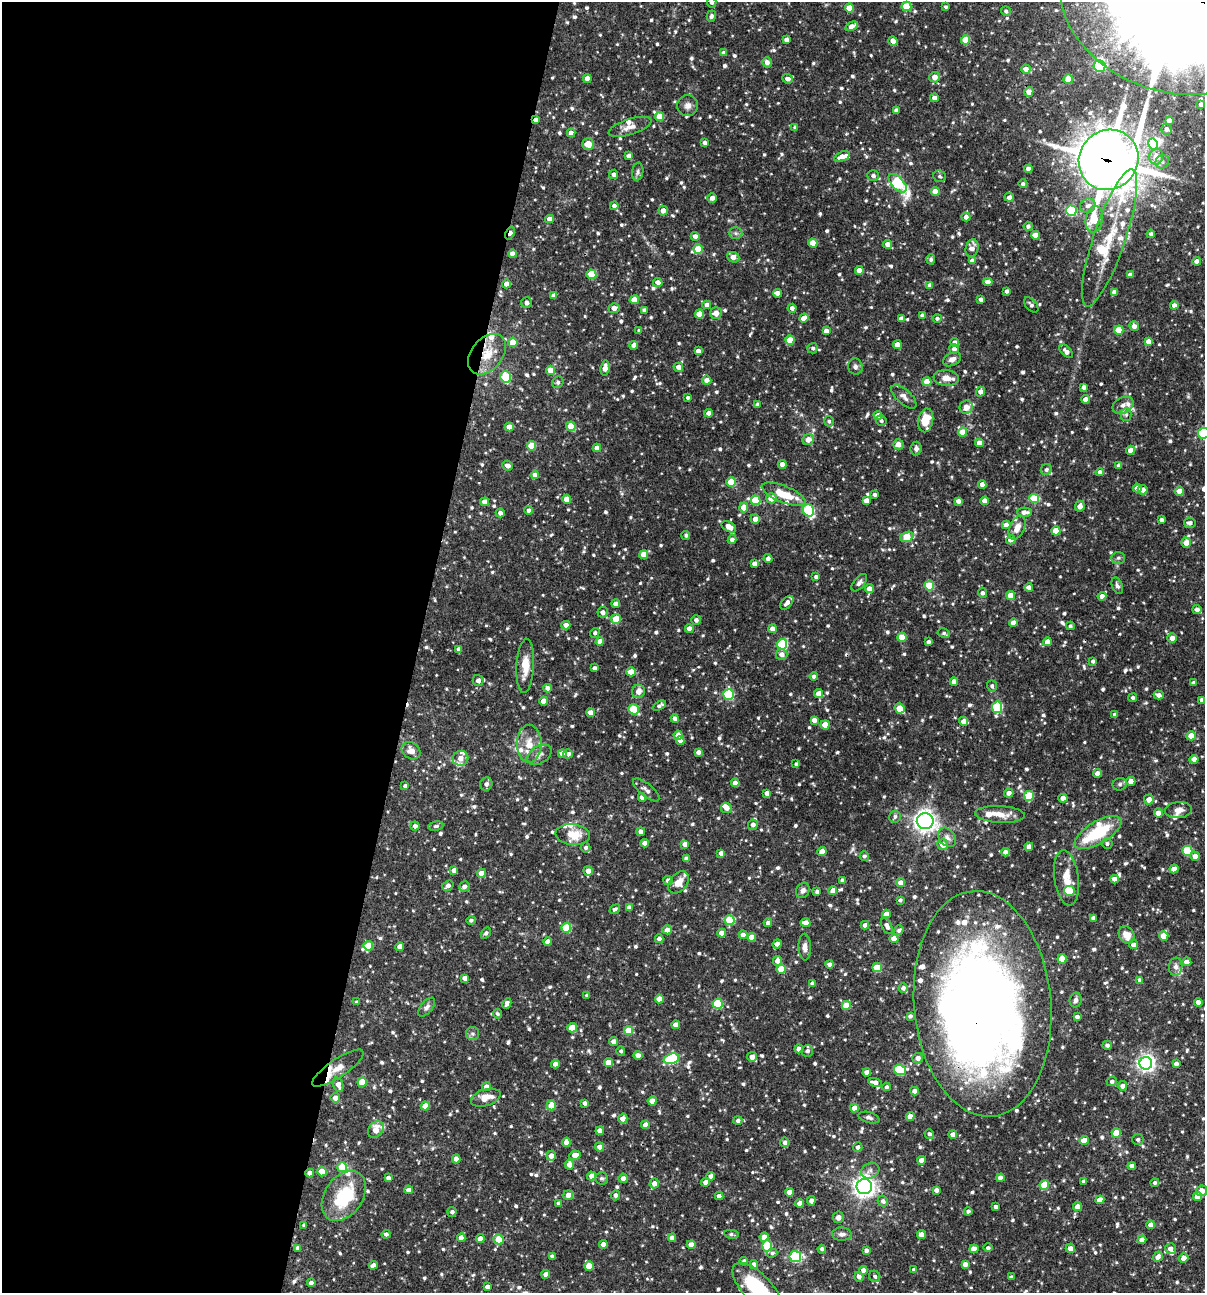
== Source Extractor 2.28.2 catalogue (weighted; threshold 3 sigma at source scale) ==
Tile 5 of 4 x 4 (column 1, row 2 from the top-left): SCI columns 250-1452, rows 2585-3875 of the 5187 x 5168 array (HDU 1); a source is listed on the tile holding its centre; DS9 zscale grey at full resolution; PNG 1207 x 1295 px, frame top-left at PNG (2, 2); each listed source drawn as its Kron ellipse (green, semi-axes under 4 px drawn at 4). Shown black and unused: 35% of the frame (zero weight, under 3 of 4 exposures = <1% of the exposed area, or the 3 px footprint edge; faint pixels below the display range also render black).
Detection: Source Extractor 2.28.2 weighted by HDU 2 'WHT'; one run over the whole footprint, this tile lists its part. Background 0.0862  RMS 0.0039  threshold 0.0174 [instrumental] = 3 sigma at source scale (4.5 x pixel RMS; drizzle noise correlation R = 1.50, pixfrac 1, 0.05/0.05 arcsec/px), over >= 5 px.
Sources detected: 972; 5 inside a brighter object's white glare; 4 cosmic-ray / hot-pixel residue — neither listed nor drawn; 35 inside a brighter listed object's ellipse — not listed separately; of the other 928, all 500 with FLUX_AUTO >= 0.792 (the completeness limit of this list) listed and drawn (428 fainter detections not listed), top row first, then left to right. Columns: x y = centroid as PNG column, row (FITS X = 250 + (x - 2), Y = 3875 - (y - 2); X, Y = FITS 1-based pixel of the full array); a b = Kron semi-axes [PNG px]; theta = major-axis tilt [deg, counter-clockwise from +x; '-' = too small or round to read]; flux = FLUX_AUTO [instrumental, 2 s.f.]
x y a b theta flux
712 2 5 5 - 1.1
1173 5 115 86 -18 14000
907 6 5 4 - 11
946 7 3 3 - 0.8
850 8 4 4 - 7
1006 11 5 4 - 0.99
711 16 6 4 74 0.92
852 26 6 4 26 3.2
786 40 4 4 - 1.9
965 40 4 4 - 8.3
893 41 5 4 - 2.1
724 53 4 4 - 2.3
767 62 5 4 - 2
1100 66 6 6 - 28
1026 69 5 4 - 2.9
934 77 5 5 - 3
587 78 4 4 - 3.6
787 79 5 4 - 1.8
1068 79 4 4 - 5.4
1029 92 5 4 - 2.9
934 98 4 4 - 2.5
1201 104 4 4 - 1.3
688 105 10 10 - 2.1
896 110 4 4 - 1.3
659 116 5 4 - 6.5
536 120 4 3 - 2.2
1169 120 4 4 - 1.5
630 127 22 8 17 3
795 127 4 4 - 0.85
1167 129 5 5 - 1.4
571 133 4 4 - 3
705 143 4 4 - 1.5
588 144 6 6 - 4.6
1153 144 6 4 -61 18
629 156 4 4 - 2.5
842 156 8 5 20 2.9
1156 157 8 7 - 4
1109 160 31 29 50 1000
1162 162 7 6 - 1.2
1028 169 4 4 - 2.6
638 172 9 5 81 1
614 174 5 4 - 1.8
873 176 6 5 - 1.2
940 176 6 5 - 0.85
898 183 11 6 -47 40
1023 184 4 4 - 0.93
935 191 4 4 - 4.8
1009 197 4 4 - 1.9
712 198 5 4 - 2
614 206 4 4 - 1.5
1088 206 8 7 - 2
663 210 5 4 - 2.5
1071 211 5 5 - 29
966 217 4 4 - 1.8
549 219 4 4 - 2.9
1094 219 13 8 79 12
1028 226 4 4 - 1.1
510 233 7 4 70 2.4
736 233 7 6 - 1
1151 234 4 4 - 1
1035 235 4 4 - 2.9
695 236 4 4 - 1.7
1110 238 72 16 71 21
813 243 4 4 - 5.6
888 244 4 4 - 2.2
972 248 9 6 75 2.3
698 249 4 4 - 9.4
512 254 4 4 - 2.9
733 257 6 5 - 3
931 259 5 4 - 0.92
972 261 4 4 - 2.5
1197 261 4 4 - 2.2
859 270 4 4 - 3.4
591 274 5 5 - 14
1130 275 4 4 - 2.7
658 282 4 4 - 2.3
988 282 4 4 - 3
506 284 4 4 - 2.4
930 285 4 4 - 2.2
1007 291 4 4 - 1.1
1114 292 4 4 - 1.8
777 293 4 4 - 2.4
554 296 4 4 - 2.5
981 299 4 3 - 0.97
634 300 4 4 - 5.4
527 303 5 5 - 1.6
707 305 4 4 - 2.4
1031 305 9 5 -46 1
1174 305 4 4 - 2.2
614 308 5 4 - 2.7
792 308 4 4 - 1.5
644 310 4 4 - 1.2
716 313 6 5 - 3.1
699 314 4 4 - 5.6
922 316 4 4 - 1.6
804 318 4 4 - 3.6
937 318 4 4 - 1.1
901 319 4 4 - 1.9
1134 326 5 4 - 1.7
1119 330 4 4 - 10
639 331 4 4 - 0.98
826 331 4 4 - 2.8
790 340 4 4 - 6.9
1148 341 4 4 - 2.8
513 342 4 4 - 6.9
955 342 4 4 - 1.4
634 345 4 4 - 2.4
897 345 4 4 - 4.4
813 348 5 5 - 0.98
954 349 5 5 - 1.5
698 351 4 4 - 2
1066 351 8 5 -45 1.7
487 354 23 15 50 9.1
952 359 9 6 27 2
678 367 5 4 - 2.6
855 367 8 7 - 1.3
605 368 8 4 83 3.2
550 370 4 4 - 6.5
506 377 5 5 - 19
946 378 13 8 -6 3
707 380 4 4 - 2.7
558 382 6 5 - 0.84
927 382 4 4 - 5.8
1084 387 4 4 - 1.5
981 392 5 4 - 2.6
904 397 16 7 -43 2.1
688 398 3 3 - 0.8
1085 399 4 4 - 2.4
757 405 4 4 - 1.3
1123 405 11 7 26 2.1
966 407 7 6 - 3.9
709 413 4 4 - 2.6
878 415 4 4 - 3.1
1126 415 6 5 - 0.88
926 420 12 7 79 7.4
829 421 5 4 - 0.83
881 421 5 5 - 0.97
571 426 5 4 - 8.2
509 427 4 4 - 3.9
962 432 4 4 - 6.6
1204 433 6 5 - 35
808 440 6 5 - 3.2
979 443 4 4 - 3.5
898 444 5 5 - 3.1
532 446 5 4 - 13
597 448 4 4 - 2.6
916 449 7 5 83 1.4
1131 450 4 4 - 2.9
782 464 4 4 - 2.5
1119 465 4 4 - 1.1
508 466 5 5 - 1.9
1046 469 6 5 - 1.2
1100 472 4 4 - 1.4
535 475 4 4 - 3.2
731 482 5 4 - 11
982 484 4 4 - 2.4
1137 488 4 4 - 1.9
1143 490 5 4 - 2.6
1180 491 4 4 - 4.1
784 494 23 8 -22 8.9
875 495 4 3 - 1.2
771 498 5 5 - 4.3
567 499 4 4 - 4.5
1034 499 5 4 - 14
755 500 5 5 - 13
866 500 4 4 - 2.3
958 501 4 4 - 1.7
985 501 4 4 - 2.8
485 502 4 4 - 3.2
1080 506 5 4 - 2.5
744 507 5 4 - 4.3
529 510 4 4 - 1.3
808 510 6 5 - 29
1024 512 7 4 -1 1.9
500 513 4 4 - 1.5
755 519 4 4 - 2.5
1162 520 4 3 - 1.3
1190 523 6 5 - 1.4
1006 525 4 4 - 2.9
729 527 8 5 -31 4
1017 528 12 7 65 3.1
1056 531 4 4 - 6.4
686 536 4 4 - 0.86
907 537 7 5 21 12
732 540 4 4 - 2.4
1011 540 5 4 - 2.5
1186 543 5 5 - 3.1
644 554 4 4 - 5.4
768 558 4 4 - 1.7
1118 558 7 6 - 0.92
754 564 4 4 - 2.1
816 577 4 4 - 1.2
859 583 10 5 51 1.2
929 586 5 4 - 12
1117 586 8 5 -69 1.1
1029 587 4 4 - 1.7
869 589 4 4 - 3.4
982 593 5 4 - 1.3
1011 595 4 4 - 5.2
1102 596 4 4 - 2.1
787 603 8 5 48 1.8
616 604 4 4 - 2.5
1197 609 4 4 - 1.7
603 612 5 5 - 1.6
616 619 5 4 - 8.6
696 620 5 5 - 1.4
1013 623 4 4 - 2.8
566 625 4 4 - 2.6
1070 626 4 4 - 0.88
689 628 4 4 - 2.5
772 629 4 4 - 2.1
595 633 5 4 - 0.82
944 633 6 4 -9 0.86
902 637 4 4 - 8.3
1172 638 4 4 - 2.4
600 642 4 4 - 3.8
928 642 3 3 - 1.1
1047 642 4 4 - 3.6
782 644 5 5 - 28
459 649 4 4 - 2.3
782 654 6 5 - 2.3
1093 661 4 4 - 0.96
525 666 27 9 87 6.4
594 668 4 3 - 1.3
631 672 4 4 - 4.9
814 676 4 4 - 1.4
478 680 5 5 - 2.1
954 681 4 4 - 2.6
1193 683 4 3 - 0.96
992 686 6 4 -72 0.86
548 688 4 4 - 2.2
639 691 7 6 - 2.9
818 693 4 4 - 3.4
728 694 5 5 - 29
1159 695 5 4 - 1.8
1133 698 4 4 - 0.88
1202 700 4 4 - 2.6
544 701 4 4 - 4.5
659 706 7 4 31 1.2
997 707 6 5 - 29
900 708 5 4 - 7.8
633 709 5 5 - 16
591 713 4 4 - 2.8
1115 715 4 4 - 1.1
675 719 4 4 - 2.1
814 720 4 4 - 2.5
964 721 4 4 - 2.6
825 725 4 4 - 6
678 735 4 4 - 4.1
1191 736 4 4 - 5.8
680 740 4 4 - 2.2
529 744 19 12 90 6
411 751 10 8 -34 2.8
698 752 4 4 - 1.8
562 754 4 4 - 2.3
568 754 4 4 - 1.4
539 755 13 8 33 2.1
460 758 8 7 - 4.1
1194 759 4 4 - 4.5
796 764 4 3 - 0.84
1098 773 4 4 - 2.6
1131 781 4 4 - 3.3
735 783 4 4 - 3.1
486 784 6 6 - 1.7
1120 784 7 6 - 0.89
405 786 4 4 - 0.92
646 790 16 6 -40 1.8
767 793 4 4 - 2.4
1009 793 4 4 - 1.9
1029 796 5 5 - 15
642 797 4 4 - 2.5
1063 798 4 4 - 3.8
1149 799 5 5 - 3
726 808 5 5 - 2.8
1178 810 13 8 5 2.4
1158 813 4 4 - 2.9
1000 814 25 8 -3 4.8
895 817 6 5 - 1
925 821 8 8 - 210
753 825 5 5 - 1.8
415 826 4 4 - 1.4
436 826 8 4 9 0.85
641 832 4 4 - 2.3
1098 833 26 11 31 20
573 835 17 10 -5 7.7
947 837 10 8 -51 1.8
644 843 4 4 - 1.8
685 844 4 4 - 2.9
1107 844 5 5 - 0.89
943 845 5 5 - 2.8
585 847 5 5 - 1.1
1029 847 4 4 - 2.5
822 851 4 4 - 4.2
1187 851 5 5 - 17
1005 852 4 4 - 2.4
721 853 4 4 - 1.9
864 856 5 4 - 0.84
1195 856 4 4 - 2.6
686 859 4 4 - 1.8
1174 869 4 4 - 3.1
454 870 4 4 - 2.4
588 871 5 4 - 2.9
481 873 4 4 - 4.4
1066 878 28 12 -82 6.8
1114 879 4 4 - 2.7
668 880 4 4 - 1.6
842 880 3 3 - 0.99
679 882 12 8 49 4.1
901 883 4 4 - 2.6
448 886 6 4 37 1.7
464 886 5 5 - 1.7
803 890 8 6 65 1.6
833 891 4 4 - 3.3
1069 891 5 5 - 11
817 892 4 4 - 1.1
900 900 4 3 - 0.87
629 907 4 4 - 1.7
615 909 6 4 38 0.98
886 914 4 4 - 2.7
1093 918 4 4 - 1.9
471 920 4 4 - 0.91
730 920 5 5 - 17
768 923 4 4 - 1.9
805 923 5 4 - 3
865 925 4 4 - 1.6
887 926 8 5 -61 1.7
566 928 5 5 - 17
667 930 4 4 - 2.4
899 930 5 4 - 0.99
486 933 6 4 59 0.82
722 933 4 4 - 3.3
743 935 4 4 - 2.2
1127 935 9 7 -58 4.1
1164 936 4 4 - 7
752 937 4 4 - 4.6
659 939 4 4 - 2.3
894 939 4 4 - 4.2
548 942 4 4 - 2.6
777 944 5 4 - 2.3
1133 945 4 4 - 1.6
368 946 4 4 - 7.6
400 947 4 4 - 3.1
805 947 13 6 -88 2
1062 959 4 4 - 6.9
777 961 5 4 - 2.3
1187 962 4 4 - 2.7
830 964 4 4 - 1.7
1176 967 9 6 84 1.6
877 968 4 4 - 9.4
781 969 4 4 - 8.2
465 978 4 4 - 2.5
1140 980 4 4 - 1.5
812 983 4 3 - 1.4
903 988 4 4 - 1.4
587 995 3 3 - 0.87
659 999 4 4 - 4.6
1076 1000 7 6 - 1.4
357 1002 4 4 - 0.9
1198 1002 4 4 - 2.9
507 1003 5 4 - 1.8
718 1004 5 5 - 20
982 1004 113 68 -85 440
846 1005 5 4 - 8.9
427 1007 11 5 50 1.3
497 1014 5 4 - 0.89
910 1016 4 4 - 0.97
1077 1017 4 3 - 1.1
676 1025 4 4 - 3.4
572 1028 4 4 - 7.8
629 1031 4 4 - 8.8
472 1034 6 6 - 1.1
614 1041 4 4 - 2.6
1107 1045 5 4 - 1
799 1049 4 4 - 2
621 1051 5 4 - 0.94
807 1051 6 5 - 1.4
638 1055 4 4 - 2.6
752 1057 5 5 - 2.7
918 1058 5 5 - 2.5
671 1059 8 5 16 32
608 1062 4 4 - 4.7
1146 1063 6 6 - 150
555 1064 4 4 - 2.5
1176 1064 4 3 - 1.4
338 1068 30 9 34 4.9
900 1070 6 5 - 24
867 1072 4 4 - 2.7
362 1082 5 4 - 8.8
1112 1082 5 4 - 1.2
875 1083 7 4 -14 2.1
338 1085 7 5 -72 2.2
1122 1086 5 4 - 2
486 1087 4 4 - 2.6
886 1087 4 4 - 0.9
914 1091 4 4 - 2.1
335 1098 5 4 - 2.5
486 1098 15 8 18 4.7
652 1101 4 4 - 4.5
585 1103 4 3 - 1.3
551 1105 5 4 - 7.7
425 1106 4 4 - 4.7
854 1108 4 4 - 4.2
910 1116 4 4 - 2.5
869 1118 11 5 -15 1.1
623 1119 5 4 - 2.9
738 1121 4 4 - 1.2
645 1125 4 4 - 2.5
376 1130 9 7 48 5.4
600 1131 4 4 - 2.4
1116 1133 5 4 - 6.8
929 1134 5 4 - 0.99
953 1135 4 4 - 2.5
1138 1139 5 5 - 0.91
1084 1140 4 4 - 3.7
566 1142 4 4 - 2.9
785 1142 5 4 - 1.6
600 1147 4 4 - 2.6
858 1147 5 4 - 1.4
575 1155 5 4 - 3.2
551 1156 5 5 - 2.6
456 1159 4 4 - 2.6
922 1160 4 4 - 3.5
569 1164 5 4 - 2.7
1132 1166 4 4 - 2.5
342 1167 5 5 - 16
870 1171 9 7 27 1.6
322 1172 4 4 - 7.5
310 1173 4 4 - 2.5
591 1176 4 4 - 2.5
711 1176 4 4 - 1.7
388 1178 4 4 - 1.7
601 1178 6 6 - 0.89
623 1178 5 4 - 2
1000 1178 4 4 - 1.8
1084 1181 4 3 - 0.97
706 1182 4 4 - 2.8
654 1183 5 4 - 2.5
1155 1183 4 4 - 0.84
1044 1185 5 4 - 8.8
864 1186 8 7 - 210
408 1190 4 4 - 2.1
936 1190 4 4 - 1.6
1202 1191 5 5 - 2.9
789 1192 4 4 - 3.8
568 1195 5 4 - 2.7
615 1195 5 4 - 1.3
344 1196 27 19 56 22
719 1196 4 4 - 2.7
1197 1196 4 4 - 5.3
1100 1200 4 4 - 4.1
811 1201 5 4 - 1.8
883 1201 5 5 - 1.4
559 1203 4 4 - 1.3
799 1203 4 4 - 2.3
996 1207 4 4 - 1.4
1078 1207 4 4 - 3
968 1211 4 4 - 1
452 1212 5 4 - 1.2
838 1217 6 5 - 1.6
304 1225 4 4 - 0.82
1151 1225 4 4 - 2.4
386 1234 4 4 - 1.1
731 1234 7 4 -11 0.8
842 1234 10 6 -2 1.6
921 1234 4 4 - 2.9
764 1237 5 4 - 2.8
461 1238 4 4 - 2.7
672 1238 4 4 - 2.4
480 1239 4 4 - 3.2
499 1239 5 5 - 10
1142 1240 4 4 - 2.1
603 1244 4 4 - 2.8
691 1245 4 4 - 2.7
767 1246 6 5 - 16
298 1248 4 4 - 2.4
988 1248 4 4 - 0.82
1070 1248 4 4 - 2.3
822 1249 4 4 - 1
974 1249 4 4 - 3.1
1170 1249 5 5 - 2.1
866 1250 4 4 - 1.3
772 1253 5 4 - 0.79
552 1256 4 4 - 0.87
795 1257 6 5 - 45
1158 1257 5 4 - 2.2
1184 1258 5 4 - 2.8
744 1261 4 4 - 1
965 1264 4 4 - 2.1
373 1265 4 4 - 1.8
754 1265 4 4 - 2.2
589 1266 5 4 - 7.2
914 1269 4 3 - 0.91
863 1270 4 4 - 2.6
546 1274 4 4 - 2.3
875 1276 6 5 - 0.91
859 1277 5 4 - 1.6
1011 1277 4 3 - 0.9
311 1283 4 4 - 2.2
487 1287 4 4 - 2.4
757 1288 32 14 -46 26
Overlapping masked pixels (flux is a lower limit): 9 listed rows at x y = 1173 5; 536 120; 1109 160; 510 233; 487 354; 728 694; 982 1004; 338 1068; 310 1173
Isophote crosses this tile's border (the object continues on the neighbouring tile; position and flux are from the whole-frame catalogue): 4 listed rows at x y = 712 2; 1173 5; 1204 433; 757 1288